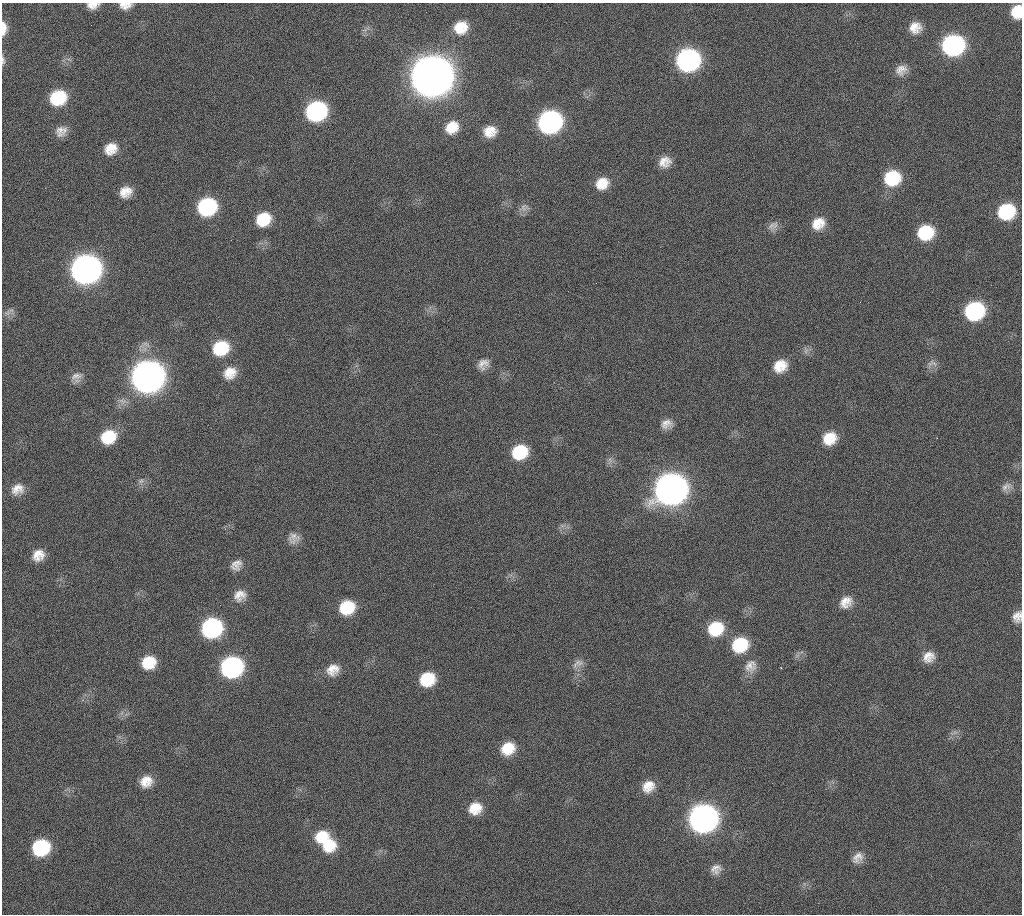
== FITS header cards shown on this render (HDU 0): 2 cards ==
NAXIS1  =                 1020 / length of data axis 1
NAXIS2  =                 912  / length of data axis 2

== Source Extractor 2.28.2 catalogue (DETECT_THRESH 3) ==
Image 1020 x 912 px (HDU 0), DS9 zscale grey, 1 PNG px = 1 image px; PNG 1024 x 916 px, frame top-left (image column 1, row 912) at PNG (2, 3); no overlay
Background 287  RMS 17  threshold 52.3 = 3 sigma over >= 5 px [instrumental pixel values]
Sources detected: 77; all 77 listed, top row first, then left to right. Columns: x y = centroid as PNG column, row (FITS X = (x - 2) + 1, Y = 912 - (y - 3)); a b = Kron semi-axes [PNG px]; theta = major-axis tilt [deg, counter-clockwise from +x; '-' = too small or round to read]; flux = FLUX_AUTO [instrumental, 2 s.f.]
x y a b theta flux
93 5 12 7 4 9.0e+03
125 5 14 7 3 9.2e+03
1017 12 12 10 83 2.7e+04
91 25 2 2 - 5.5e+02
461 27 16 15 - 2.6e+04
915 27 13 13 - 1.6e+04
4 28 15 6 89 1.2e+04
953 45 15 14 - 2.5e+05
3 60 12 5 -85 3.3e+03
688 60 15 14 - 3.5e+05
901 70 15 12 33 1.1e+04
432 76 18 16 21 4.7e+06
58 98 15 13 25 5.9e+04
316 111 15 14 - 2.0e+05
550 122 16 14 26 3.6e+05
452 127 16 14 42 2.3e+04
61 131 14 12 41 1.1e+04
490 131 13 12 - 1.8e+04
111 149 15 12 38 1.9e+04
665 162 14 11 23 1.4e+04
892 178 16 15 - 5.9e+04
602 183 15 13 37 2.0e+04
125 192 13 11 27 1.6e+04
207 207 15 14 - 1.3e+05
524 207 11 10 - 6.7e+03
1006 211 15 13 22 7.6e+04
263 219 15 13 33 3.6e+04
818 223 16 13 33 2.1e+04
773 226 15 10 30 8.0e+03
925 232 15 13 19 5.4e+04
86 269 17 15 24 1.1e+06
860 302 3 2 - 2.1e+03
974 311 15 14 - 1.4e+05
8 313 10 7 54 5.1e+03
221 348 17 14 26 5.2e+04
934 363 13 6 -41 5.1e+03
483 364 15 12 43 1.0e+04
780 366 16 13 36 2.3e+04
230 373 16 14 39 1.9e+04
76 376 17 10 10 9.1e+03
148 377 17 15 25 1.6e+06
666 424 14 11 17 1.0e+04
108 437 16 13 26 4.0e+04
829 438 15 13 33 2.6e+04
520 452 16 14 29 4.9e+04
610 460 7 4 -72 3.2e+03
141 481 7 6 - 3.2e+03
1006 487 16 9 36 7.9e+03
17 489 17 13 25 1.4e+04
671 489 17 16 - 1.5e+06
294 538 15 14 - 1.1e+04
38 555 15 13 47 1.6e+04
236 565 14 11 45 1.0e+04
240 595 16 13 30 1.4e+04
846 602 16 13 41 1.5e+04
347 607 15 14 - 4.4e+04
1017 617 14 11 75 1.1e+04
212 628 15 14 - 1.8e+05
716 629 17 15 28 4.6e+04
740 645 17 15 30 5.5e+04
929 657 15 13 38 1.4e+04
149 662 14 13 - 3.1e+04
578 663 18 9 28 8.7e+03
750 666 18 16 57 1.5e+04
232 667 15 14 - 2.6e+05
333 670 17 14 33 1.6e+04
427 679 15 13 24 4.3e+04
508 748 16 14 32 2.9e+04
146 781 15 13 33 1.7e+04
648 786 16 14 43 1.8e+04
475 808 15 13 30 2.3e+04
703 818 16 15 - 8.9e+05
321 836 17 14 30 2.8e+04
329 845 18 18 - 3.6e+04
41 847 15 13 24 8.7e+04
857 858 16 12 48 1.1e+04
716 869 14 12 34 9.9e+03
At the frame edge (FLAGS 8, measured only in part): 6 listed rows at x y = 93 5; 125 5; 1017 12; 4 28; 3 60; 1017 617